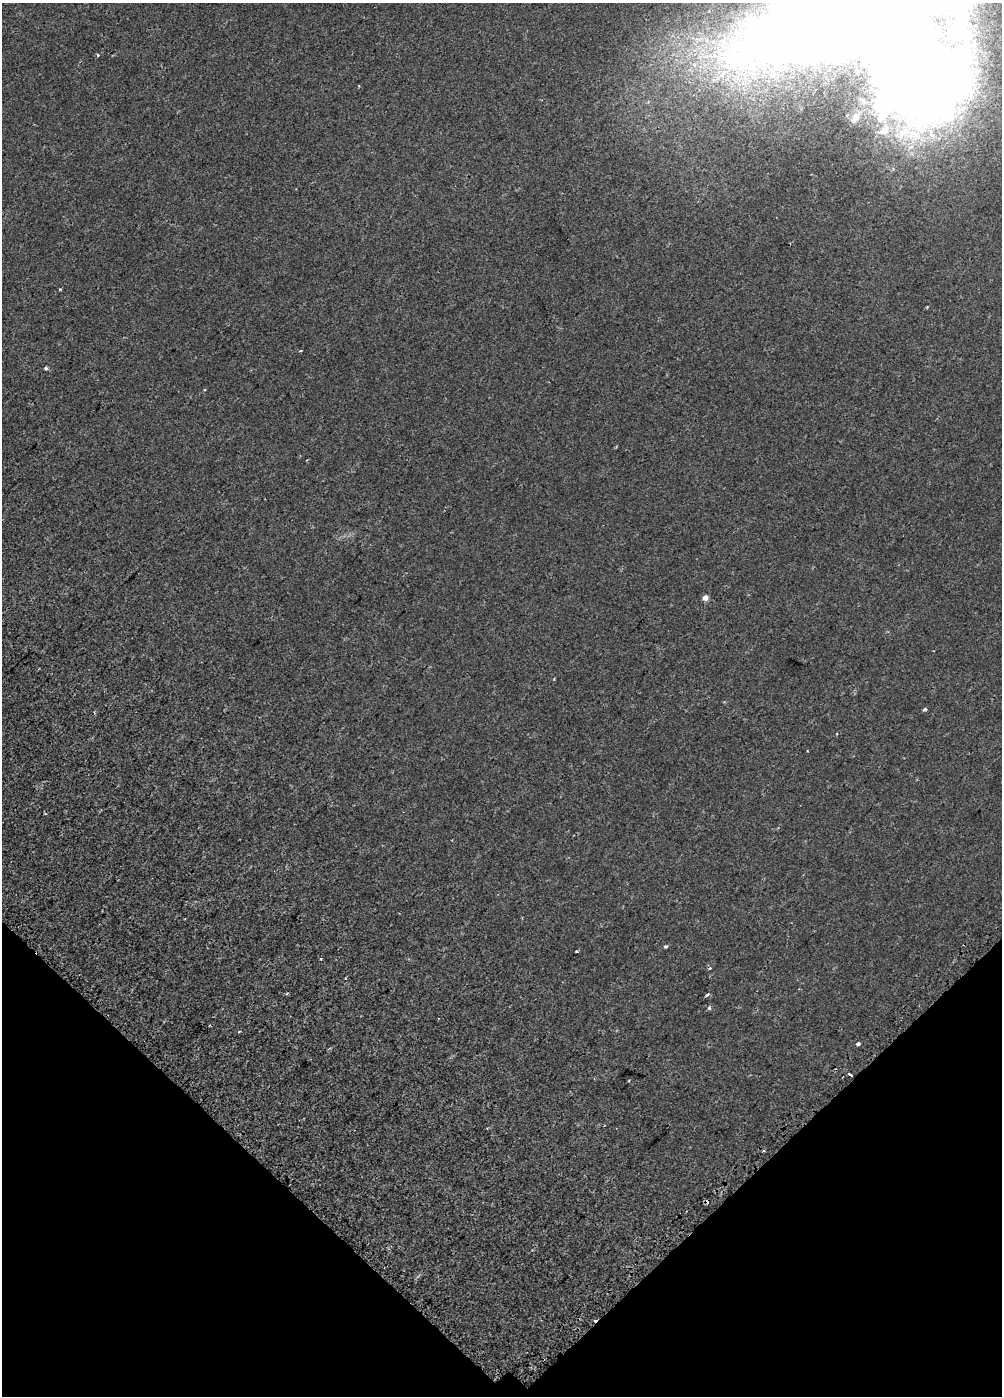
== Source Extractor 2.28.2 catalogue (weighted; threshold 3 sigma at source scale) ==
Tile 5 of 3 x 2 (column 2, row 2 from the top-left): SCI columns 1031-2030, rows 126-1519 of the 3058 x 3053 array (HDU 1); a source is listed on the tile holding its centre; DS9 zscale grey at full resolution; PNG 1004 x 1398 px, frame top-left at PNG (2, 3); no overlay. Shown black and unused: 17% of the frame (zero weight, under 2 of 3 exposures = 4% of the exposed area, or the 3 px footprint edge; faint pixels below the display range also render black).
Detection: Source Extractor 2.28.2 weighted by HDU 2 'WHT'; one run over the whole footprint, this tile lists its part. Background 0.00199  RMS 0.0034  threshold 0.0154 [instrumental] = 3 sigma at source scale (4.5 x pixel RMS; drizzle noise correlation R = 1.50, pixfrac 1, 0.0396/0.0396 arcsec/px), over >= 5 px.
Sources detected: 25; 4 inside a brighter object's white glare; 4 cosmic-ray / hot-pixel residue — not listed; the other 17 listed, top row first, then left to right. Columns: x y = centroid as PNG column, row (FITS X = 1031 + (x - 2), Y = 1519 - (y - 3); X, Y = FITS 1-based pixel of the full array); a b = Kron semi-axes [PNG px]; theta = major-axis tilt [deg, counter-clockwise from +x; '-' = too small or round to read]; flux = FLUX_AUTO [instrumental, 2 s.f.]
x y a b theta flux
817 20 85 42 23 890
98 55 4 4 - 0.35
856 116 6 6 - 1
884 131 10 7 43 1.7
60 289 4 3 - 0.31
300 351 4 2 - 0.26
46 368 4 3 - 0.62
705 597 5 5 - 2.3
925 709 4 3 - 0.91
666 946 3 3 - 1.1
577 951 3 2 - 0.32
321 959 3 3 - 0.52
287 994 4 3 - 0.43
707 994 4 3 - 1.1
709 1008 5 4 - 0.56
858 1044 3 3 - 4.3
850 1075 4 3 - 2.9
Overlapping masked pixels (flux is a lower limit): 1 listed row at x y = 850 1075
Isophote crosses this tile's border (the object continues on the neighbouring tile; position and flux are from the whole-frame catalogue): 1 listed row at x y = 817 20